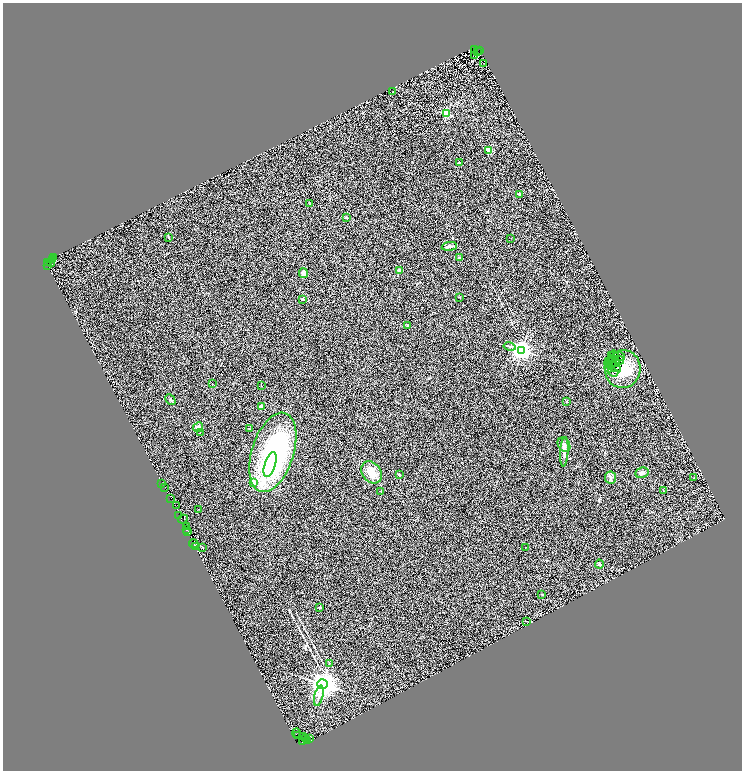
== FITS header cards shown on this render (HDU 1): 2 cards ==
NAXIS1  =                 1479
NAXIS2  =                 1536

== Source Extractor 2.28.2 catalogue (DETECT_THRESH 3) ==
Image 1479 x 1536 px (HDU 1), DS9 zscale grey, zoomed out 1/2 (1 PNG px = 2 x 2 image px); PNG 744 x 772 px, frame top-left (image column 2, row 1535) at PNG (3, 3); each listed source drawn as its Kron ellipse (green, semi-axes under 4 px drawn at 4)
Background 1.24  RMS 0.51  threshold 1.53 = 3 sigma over >= 5 px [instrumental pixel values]
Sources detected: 128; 41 cannot appear on this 1/2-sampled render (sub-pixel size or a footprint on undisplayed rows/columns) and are neither listed nor drawn; the other 87 listed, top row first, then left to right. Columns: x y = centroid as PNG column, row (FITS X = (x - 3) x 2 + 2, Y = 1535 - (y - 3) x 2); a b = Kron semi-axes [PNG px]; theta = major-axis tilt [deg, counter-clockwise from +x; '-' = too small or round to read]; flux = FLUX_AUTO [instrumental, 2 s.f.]
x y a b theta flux
474 50 2 1 - 690
480 50 2 1 - 1100
477 51 2 1 - 440
475 56 3 1 - 34
483 63 3 1 - 30
393 92 2 1 - 43
446 114 3 3 - 8100
489 150 2 2 - 3000
459 163 3 3 - 140
520 194 4 3 - 230
310 204 2 2 - 67
346 217 3 2 - 58
168 237 3 3 - 80
511 238 2 1 - 28
449 246 7 4 7 210
53 257 2 1 - 120
459 258 2 2 - 550
52 259 2 1 - 77
47 262 3 2 - 330
51 262 4 1 - 550
47 265 2 1 - 77
399 271 2 2 - 1200
303 273 5 4 - 650
460 297 3 2 - 60
302 299 2 2 - 340
407 325 3 3 - 83
510 347 6 2 -13 110
522 350 4 4 - 78000
614 355 5 3 - 290
611 356 2 1 - 40
619 356 6 3 -9 89
619 360 5 2 - 200
608 361 3 2 - 160
612 361 5 2 - 150
615 362 5 3 - 140
613 366 9 3 -29 180
609 368 4 2 - 100
623 369 19 17 78 3200
613 372 5 3 - 160
213 384 2 2 - 27
261 386 2 2 - 41
170 400 6 3 -45 130
567 402 2 2 - 150
262 407 2 2 - 1000
198 427 5 4 - 420
249 429 3 2 - 47
200 433 3 3 - 59
564 445 8 5 -57 360
273 452 41 21 72 19000
564 452 15 4 86 560
270 465 13 5 73 1600
372 472 12 9 -52 1400
642 473 7 5 10 400
399 474 2 2 - 240
611 478 6 5 - 290
694 478 3 2 - 57
253 482 2 2 - 1300
162 483 2 1 - 140
165 488 2 1 - 41
381 491 2 2 - 91
663 491 4 1 - 37
171 498 2 1 - 58
177 505 3 1 - 210
198 509 2 1 - 54
179 515 2 1 - 180
183 519 5 2 - 600
186 526 3 2 - 810
187 529 2 2 - 330
188 532 2 1 - 120
194 544 5 2 - 140
195 546 2 2 - 500
203 547 3 2 - 51
525 547 2 2 - 47
599 564 4 3 - 170
541 594 2 2 - 59
320 607 3 2 - 66
526 621 2 1 - 59
329 663 4 2 - 67
323 684 5 5 - 120000
319 696 10 4 76 420
296 733 4 1 - 170
298 736 2 1 - 5100
303 736 2 1 - 32
310 738 2 1 - 160
305 739 2 2 - 1800
307 740 3 2 - 150
302 742 2 1 - 550
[41 sub-pixel or undisplayed-footprint detections neither listed nor drawn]